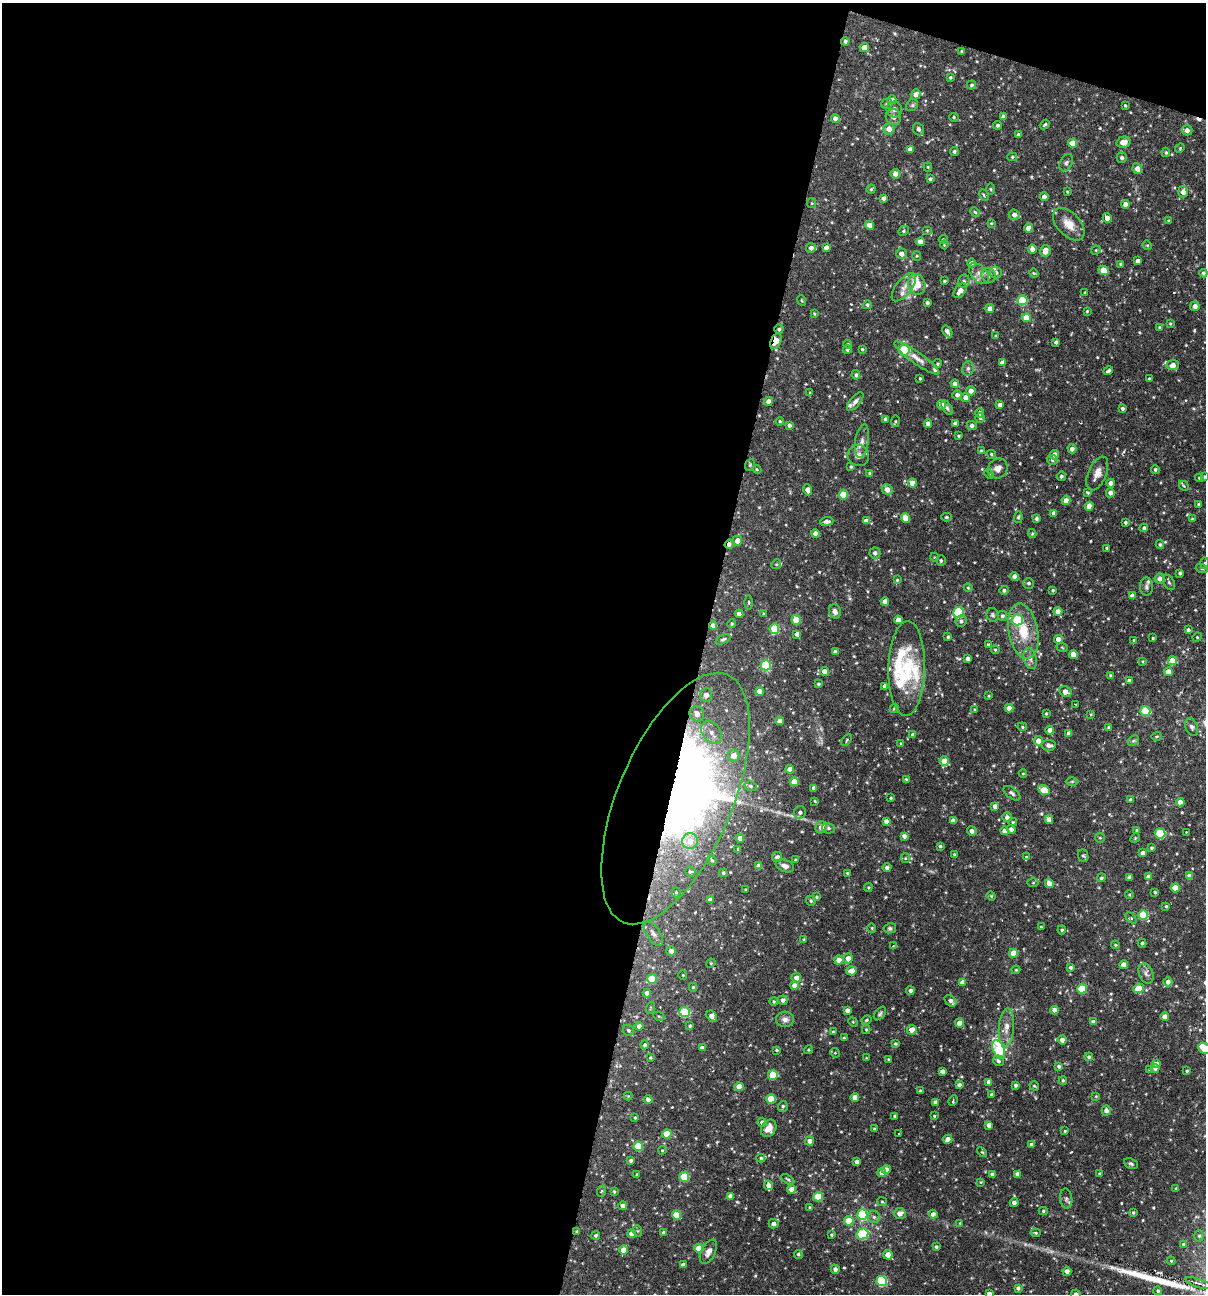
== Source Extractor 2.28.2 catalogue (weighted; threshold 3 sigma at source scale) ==
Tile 1 of 4 x 4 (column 1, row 1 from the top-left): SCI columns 249-1452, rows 3877-5168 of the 5187 x 5168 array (HDU 1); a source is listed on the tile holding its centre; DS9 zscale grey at full resolution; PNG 1208 x 1296 px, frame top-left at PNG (2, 3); each listed source drawn as its Kron ellipse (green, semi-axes under 4 px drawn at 4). Shown black and unused: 60% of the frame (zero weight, under 3 of 6 exposures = <1% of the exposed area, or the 3 px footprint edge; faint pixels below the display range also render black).
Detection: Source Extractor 2.28.2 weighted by HDU 2 'WHT'; one run over the whole footprint, this tile lists its part. Background 0.0752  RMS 0.0048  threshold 0.0198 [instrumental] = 3 sigma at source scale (4.09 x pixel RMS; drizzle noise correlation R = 1.36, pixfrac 0.8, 0.05/0.05 arcsec/px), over >= 5 px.
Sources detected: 577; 2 too faint to see at this stretch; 1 inside a brighter object's white glare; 5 cosmic-ray / hot-pixel residue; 1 long thin detection or spike segment (spike, bleed or trail) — neither listed nor drawn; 10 inside a brighter listed object's ellipse — not listed separately; of the other 558, all 500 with FLUX_AUTO >= 0.395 (the completeness limit of this list) listed and drawn (58 fainter detections not listed), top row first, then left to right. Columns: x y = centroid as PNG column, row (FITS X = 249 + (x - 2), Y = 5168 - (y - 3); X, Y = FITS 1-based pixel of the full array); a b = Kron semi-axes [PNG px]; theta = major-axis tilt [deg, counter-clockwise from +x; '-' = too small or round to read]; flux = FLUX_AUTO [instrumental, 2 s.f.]
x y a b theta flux
845 41 4 4 - 1
864 48 4 4 - 3.7
962 51 3 3 - 0.71
950 77 3 3 - 0.72
972 85 5 4 - 0.74
916 94 5 4 - 2
892 100 4 4 - 2.6
887 104 6 5 - 0.87
912 105 6 5 - 0.78
1125 105 3 3 - 0.58
894 109 8 7 - 1.4
893 117 8 7 - 2
954 117 5 4 - 0.49
1004 117 4 4 - 1.9
835 118 4 4 - 2.1
1045 124 5 3 - 0.62
998 125 4 4 - 0.92
889 129 6 5 - 3.7
919 129 6 5 - 1.6
1187 130 5 5 - 2.6
1019 135 4 4 - 1.4
1123 142 7 5 13 3.7
1073 143 4 4 - 6.1
1180 148 5 4 - 0.42
910 149 4 4 - 2.1
954 151 4 4 - 0.84
1166 152 4 4 - 0.66
1012 157 5 4 - 0.62
1122 158 5 5 - 1.4
1066 163 9 6 61 1.2
928 167 4 4 - 0.46
1137 169 5 4 - 3.4
895 174 5 4 - 2.7
930 179 4 4 - 1
871 189 4 4 - 0.56
990 189 6 4 -88 0.49
1067 192 3 3 - 0.44
1183 192 5 5 - 2.9
984 195 6 3 -65 0.74
1044 197 4 4 - 2.4
884 198 4 4 - 1.4
812 203 5 4 - 0.5
1125 204 4 4 - 2.7
975 212 5 4 - 0.6
1014 215 5 5 - 2.5
1107 218 5 4 - 3.2
1168 221 4 4 - 0.53
991 223 4 3 - 0.44
1069 224 19 11 -47 5.7
870 225 4 4 - 2.8
1028 228 4 4 - 3.5
927 230 5 3 - 0.4
904 231 5 4 - 0.67
943 239 4 4 - 0.41
920 242 4 4 - 3
944 245 4 4 - 0.44
1147 245 5 4 - 0.46
826 247 4 4 - 1.7
811 248 5 5 - 1.9
1032 249 4 4 - 2.8
1096 250 5 4 - 0.46
1045 251 6 5 - 3.6
901 254 5 5 - 2.5
917 256 4 4 - 0.49
1138 261 4 4 - 2
972 263 4 4 - 1.5
1121 264 4 3 - 0.72
1103 270 5 4 - 6.5
996 273 6 5 - 1.3
1034 273 5 4 - 0.45
1203 273 4 4 - 0.99
979 274 12 7 -47 2.6
989 275 8 7 - 1.7
944 281 3 3 - 0.61
964 281 6 5 - 1.2
917 284 10 8 -75 9.6
904 287 17 8 52 3.3
960 291 8 5 53 3.1
1085 293 4 3 - 0.5
801 300 5 3 - 0.4
1022 300 5 5 - 21
927 303 3 3 - 1.1
867 305 4 4 - 0.77
1195 306 5 5 - 2.4
990 309 4 4 - 3.1
1087 311 3 3 - 0.41
814 314 4 3 - 0.51
1026 318 4 4 - 6.2
1170 323 4 3 - 0.47
1159 327 4 3 - 0.47
779 329 4 4 - 0.91
947 331 6 4 -55 2
996 336 3 3 - 0.42
776 341 8 5 67 7.8
1056 342 4 3 - 0.97
848 344 4 3 - 0.52
862 349 4 3 - 0.56
847 350 4 4 - 0.94
904 350 5 5 - 28
917 358 27 6 -36 3.9
1002 363 4 4 - 2.5
937 364 4 4 - 0.66
1173 365 6 5 - 3
968 368 7 5 76 1.2
1108 371 5 3 - 0.8
856 375 5 4 - 0.82
920 378 3 2 - 0.54
1149 379 3 3 - 1
955 384 4 4 - 2.2
971 391 4 4 - 2.3
810 393 4 3 - 0.47
957 395 5 5 - 1.6
966 398 4 4 - 3.4
769 401 4 4 - 2.8
855 402 11 5 49 1.6
942 405 5 4 - 2.9
1000 405 4 4 - 2.1
947 408 8 4 -57 0.92
1123 408 3 3 - 0.9
980 413 4 4 - 1.7
980 418 5 5 - 0.69
885 419 4 4 - 1.6
780 421 4 3 - 0.51
895 421 6 3 82 0.45
955 423 4 4 - 1.7
928 424 4 4 - 2.4
789 425 4 4 - 1.1
972 426 5 4 - 1.6
958 436 3 3 - 0.62
862 441 17 7 81 2.7
1072 449 4 4 - 1.6
981 451 4 4 - 0.57
991 454 4 4 - 0.65
858 455 11 10 - 2.8
1055 455 5 4 - 2.8
1052 460 5 5 - 1.1
750 465 6 4 71 0.58
851 467 3 3 - 0.56
998 468 10 9 - 2.7
757 469 4 4 - 0.58
1155 469 4 4 - 0.86
870 473 4 3 - 0.76
1097 473 18 9 67 3.7
989 474 5 4 - 0.54
1061 476 5 4 - 0.91
1204 477 3 3 - 0.62
1199 478 4 3 - 0.7
912 483 4 4 - 4.5
1111 483 4 4 - 2.8
1184 486 5 4 - 0.58
808 490 5 4 - 2.9
887 490 6 5 - 3.1
1087 492 4 3 - 0.56
1110 493 4 4 - 2
843 495 5 4 - 12
1066 501 4 4 - 3.2
1198 504 3 2 - 0.44
1089 506 4 4 - 4.5
1054 513 4 4 - 2.2
946 517 5 4 - 0.79
1018 517 6 4 85 0.73
905 518 5 4 - 5.8
1036 519 4 4 - 0.99
1192 519 3 3 - 0.49
827 521 6 4 7 1.5
866 521 4 4 - 2.5
1125 522 3 3 - 0.75
1144 528 4 4 - 0.97
815 533 4 4 - 2.3
1032 534 4 4 - 0.47
737 541 5 4 - 4.2
729 544 5 3 - 2.7
1160 544 4 4 - 0.77
1107 548 3 3 - 0.6
875 553 5 5 - 1.6
934 557 4 3 - 0.4
941 561 5 5 - 0.77
1204 563 6 4 88 0.67
776 564 5 4 - 0.51
1202 569 6 4 -17 0.6
1180 573 4 3 - 0.9
1015 576 4 4 - 2.4
1160 579 5 5 - 2.7
897 580 4 4 - 0.56
1169 582 8 5 -62 0.95
1029 583 5 5 - 0.82
1147 587 9 6 -89 1.2
968 588 4 3 - 0.47
1004 590 4 4 - 1
1053 590 3 3 - 0.64
1132 596 4 4 - 2.5
885 601 4 4 - 2.5
749 602 7 3 -89 0.56
835 611 7 6 - 1.9
1058 611 4 4 - 2.7
958 612 5 5 - 30
739 614 4 4 - 2.1
764 614 4 3 - 0.53
993 615 7 6 - 0.85
1002 616 5 4 - 1.2
796 620 5 4 - 14
898 620 4 4 - 3.2
1017 620 5 5 - 25
961 621 6 5 - 1.4
732 624 4 4 - 0.59
713 625 4 4 - 2.9
774 629 5 5 - 16
1188 630 4 4 - 1.1
1023 631 28 14 -79 14
797 634 4 4 - 2.1
948 637 3 3 - 0.69
1197 637 5 4 - 0.54
1153 638 3 3 - 0.44
723 639 8 4 25 0.88
1058 639 4 4 - 3.2
1134 640 3 3 - 0.52
988 645 4 3 - 0.52
1062 647 6 3 -20 0.42
995 650 4 4 - 0.51
835 652 4 3 - 1.3
1073 654 4 4 - 4.7
1030 658 11 6 -76 2.1
968 659 4 4 - 1.9
1143 661 4 3 - 0.5
1172 661 4 4 - 6.4
766 665 5 5 - 29
907 669 47 18 89 22
824 671 4 4 - 3.2
1168 672 4 4 - 3.7
1111 676 4 3 - 1
1129 681 4 4 - 2.4
818 684 4 3 - 0.63
884 686 4 4 - 1.5
760 691 4 4 - 3.7
1065 692 6 5 - 3.3
706 695 7 6 - 2.8
989 696 3 3 - 0.45
1076 704 3 2 - 0.41
894 708 5 4 - 0.56
1009 708 4 4 - 2.8
975 710 4 3 - 0.49
1145 711 5 5 - 18
697 714 8 7 - 4.4
1046 714 3 3 - 0.48
1091 714 3 3 - 0.46
780 721 4 4 - 2.4
1022 727 5 4 - 0.57
1109 727 4 4 - 0.78
1192 727 9 6 -69 1.4
1050 730 4 4 - 2.4
711 732 12 9 -55 4.9
1069 733 4 4 - 2.2
913 735 4 4 - 1.1
1156 736 5 3 - 0.52
846 740 7 4 56 0.86
1038 741 4 4 - 4
1133 741 6 4 43 0.69
901 743 3 3 - 0.43
1049 745 7 5 -8 2
733 756 6 6 - 4.1
944 761 4 4 - 6.8
790 769 4 4 - 2.6
1023 774 4 3 - 0.4
906 779 4 4 - 0.48
1072 781 6 4 1 0.58
794 782 4 4 - 7.6
750 786 6 5 - 0.99
814 788 4 4 - 1.8
1044 790 6 4 -33 9.3
1012 793 10 5 -37 1.2
675 798 134 57 67 440
891 798 3 3 - 0.54
1131 799 4 3 - 0.71
815 801 4 3 - 0.48
1180 802 4 4 - 3.5
995 806 4 4 - 2.5
800 812 6 6 - 1.5
1007 817 5 4 - 1.8
1049 820 4 4 - 4
886 821 4 4 - 1.9
953 821 4 4 - 2.3
1013 822 4 4 - 0.52
821 827 6 5 - 2.6
828 828 6 5 - 1
1011 829 4 4 - 2
1137 830 4 3 - 0.61
972 831 5 4 - 1.8
1004 831 4 4 - 2.3
1186 832 3 3 - 0.43
1160 833 5 5 - 20
904 836 4 4 - 1.9
740 838 4 4 - 2.9
1100 838 5 4 - 0.52
1135 838 5 4 - 0.48
690 841 8 7 - 4.9
940 846 3 3 - 0.75
1151 848 4 3 - 0.65
738 849 4 3 - 0.53
1143 853 4 4 - 2.6
954 854 4 3 - 0.48
1083 856 6 5 - 0.82
777 857 5 5 - 1.7
1026 857 4 4 - 0.52
905 858 5 4 - 0.52
712 860 5 4 - 0.67
795 860 3 3 - 0.42
759 866 4 4 - 2.8
785 866 9 6 -20 1.9
887 868 4 4 - 1.4
690 872 5 5 - 0.69
723 873 4 4 - 0.69
847 873 3 3 - 0.57
1190 876 4 4 - 3.2
1148 877 4 4 - 2.8
1101 878 4 4 - 0.9
1129 878 4 3 - 1.2
1033 883 5 4 - 0.46
1049 883 4 4 - 3.2
868 887 5 4 - 0.61
1175 888 4 4 - 5.4
746 889 3 3 - 0.44
676 892 5 4 - 0.59
1155 892 4 4 - 0.68
1129 895 4 3 - 0.41
991 896 4 4 - 0.49
816 897 3 3 - 0.56
710 900 4 4 - 2.3
811 901 5 4 - 0.89
1166 906 4 3 - 0.54
1143 915 5 5 - 18
1131 918 6 4 -45 0.74
1041 927 3 3 - 0.51
872 928 4 4 - 0.52
890 928 6 5 - 0.89
1062 930 4 4 - 0.76
653 933 14 6 -56 2.3
804 940 4 3 - 0.6
1142 943 4 4 - 0.92
1115 945 4 3 - 0.47
893 946 4 3 - 0.46
671 951 5 4 - 2.5
1013 953 4 4 - 6.7
848 958 5 5 - 3.5
839 960 4 4 - 4.2
711 963 5 4 - 0.46
1124 965 4 4 - 3.4
1071 967 4 4 - 0.96
1016 970 4 3 - 0.45
851 971 5 4 - 3.5
1146 973 11 7 -69 1.9
683 975 5 4 - 0.48
796 978 5 5 - 2.4
652 979 5 5 - 13
963 982 4 4 - 3.5
1168 982 4 4 - 2.1
794 985 4 4 - 3.1
693 987 4 4 - 0.68
1138 988 5 4 - 7.3
1082 989 5 4 - 16
910 991 4 4 - 1.4
647 993 4 4 - 2.7
783 1000 5 4 - 1.5
951 1001 7 5 -43 1.8
774 1002 4 4 - 0.63
650 1008 6 3 71 0.5
847 1010 4 4 - 2.3
1055 1010 4 4 - 2.7
685 1012 5 5 - 26
880 1014 8 4 50 0.82
659 1016 6 4 -29 0.53
712 1016 6 4 -54 3
1165 1017 4 4 - 3.2
785 1019 9 8 - 2.2
866 1020 5 3 - 0.55
853 1022 5 4 - 0.46
1093 1022 4 4 - 1.8
959 1023 4 4 - 3.2
639 1026 4 4 - 2.1
690 1026 4 4 - 0.61
1006 1027 19 7 84 4.3
866 1029 4 4 - 0.55
628 1030 6 5 - 1
912 1030 5 5 - 3.4
833 1032 4 3 - 0.44
844 1038 3 3 - 0.5
1062 1040 4 4 - 2.7
895 1044 3 3 - 0.59
645 1045 4 4 - 0.9
702 1048 4 4 - 1.7
1204 1048 6 5 - 16
777 1050 4 3 - 0.56
809 1050 4 4 - 0.5
999 1050 10 5 -68 29
835 1053 5 4 - 0.49
1089 1057 4 4 - 0.91
650 1058 3 3 - 0.49
866 1058 4 3 - 0.4
889 1059 3 2 - 0.51
998 1061 6 5 - 1.2
1156 1064 4 4 - 1.8
1059 1066 4 3 - 1.2
1155 1068 4 4 - 1.4
1150 1070 4 3 - 0.6
942 1071 4 4 - 1.9
1187 1071 3 2 - 0.5
773 1075 5 5 - 12
1063 1080 4 4 - 0.58
989 1082 4 4 - 2.5
959 1085 4 4 - 1.6
1015 1085 3 3 - 0.99
1034 1086 5 3 - 0.49
739 1087 4 4 - 5.9
920 1091 3 3 - 0.79
992 1094 4 3 - 0.87
628 1096 4 4 - 0.4
1096 1096 4 3 - 0.4
855 1097 4 4 - 3.6
771 1099 4 4 - 11
648 1100 4 4 - 2.6
953 1100 6 3 67 0.61
936 1102 4 4 - 2.4
783 1106 5 5 - 0.81
1106 1111 5 4 - 1.9
895 1116 3 3 - 0.88
934 1116 3 3 - 0.41
635 1118 3 3 - 0.5
762 1122 4 4 - 1.7
989 1125 4 4 - 2.5
769 1128 9 7 56 3.5
874 1129 3 3 - 0.51
1065 1131 3 3 - 0.44
667 1134 4 4 - 13
899 1134 3 2 - 0.4
948 1139 4 4 - 2.7
810 1141 4 4 - 2.3
1031 1145 4 4 - 1.5
638 1146 5 4 - 15
662 1150 4 3 - 0.43
982 1152 6 3 -43 0.49
761 1158 4 4 - 0.69
631 1161 4 3 - 1.1
857 1162 4 4 - 2.2
1131 1164 7 5 -25 0.83
886 1170 4 4 - 2.6
882 1172 4 4 - 2.5
992 1174 4 3 - 1.3
1018 1174 4 4 - 2.7
1100 1174 4 4 - 0.77
637 1175 4 3 - 0.42
684 1177 5 5 - 17
788 1179 7 3 -35 0.64
981 1182 4 4 - 0.41
768 1185 5 4 - 2.9
791 1189 4 4 - 2.6
1176 1189 3 3 - 0.63
602 1191 6 3 70 0.45
614 1191 4 3 - 0.63
730 1196 4 4 - 2.2
818 1197 4 4 - 15
1066 1199 10 6 -84 1.3
882 1202 5 4 - 0.56
1014 1203 4 4 - 2
622 1206 4 4 - 1.8
810 1208 4 3 - 0.76
1043 1211 4 4 - 0.65
900 1213 6 5 - 2.6
1133 1213 3 3 - 0.58
933 1214 4 4 - 2.1
677 1215 5 4 - 14
862 1215 5 5 - 31
874 1217 6 6 - 1.2
849 1221 4 4 - 12
960 1223 4 3 - 0.42
774 1224 5 5 - 2.1
577 1231 4 3 - 0.49
638 1231 6 3 -71 0.49
664 1233 4 3 - 1.6
1036 1233 5 4 - 0.61
632 1234 4 4 - 2.8
862 1234 6 5 - 30
596 1235 4 4 - 0.75
831 1235 4 3 - 0.51
1199 1236 5 5 - 0.86
1183 1244 4 4 - 0.62
936 1247 3 3 - 0.74
699 1248 4 4 - 9.3
624 1250 4 4 - 6.5
708 1252 13 7 63 2.7
798 1254 5 4 - 0.71
888 1255 5 4 - 4.4
1171 1261 4 4 - 0.54
683 1265 4 4 - 1.7
835 1269 4 4 - 1.8
1067 1271 4 4 - 2.6
882 1281 5 5 - 35
1199 1283 13 4 -19 2.3
1018 1288 4 4 - 1.3
1158 1291 4 4 - 0.86
989 1294 4 4 - 2.3
1076 1294 5 4 - 1.4
Overlapping masked pixels (flux is a lower limit): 6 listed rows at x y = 845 41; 779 329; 776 341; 729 544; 675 798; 577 1231
Isophote crosses this tile's border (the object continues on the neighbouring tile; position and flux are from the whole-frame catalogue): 3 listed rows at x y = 1204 1048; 989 1294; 1076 1294